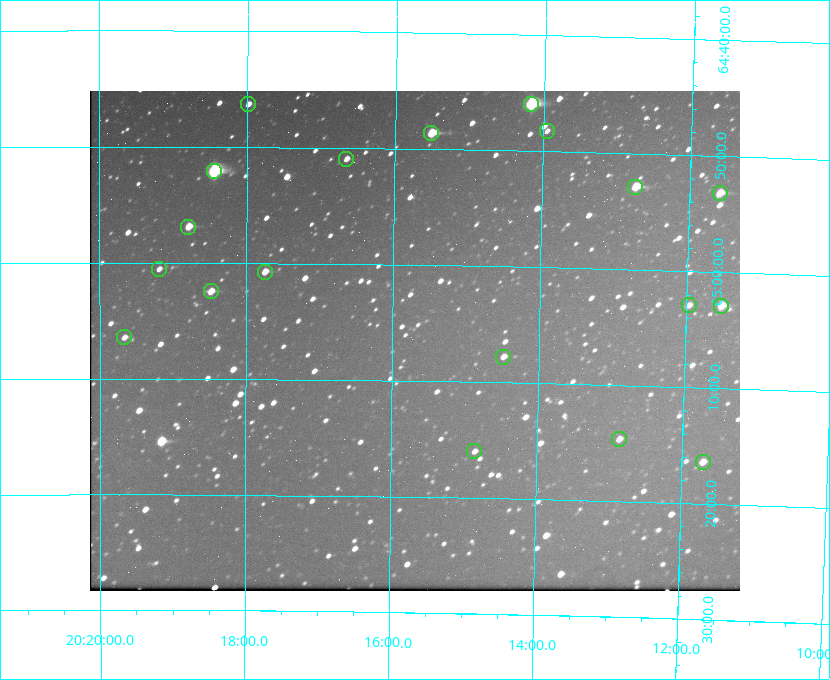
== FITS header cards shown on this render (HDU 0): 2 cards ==
NAXIS1  =                  650 / Width of table row in bytes
NAXIS2  =                  500 / Number of rows in table

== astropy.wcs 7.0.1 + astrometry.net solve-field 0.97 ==
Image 650 x 500 px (HDU 0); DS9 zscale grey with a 90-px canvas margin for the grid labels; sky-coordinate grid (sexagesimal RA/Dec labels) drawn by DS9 from the SOLVED WCS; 19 Tycho-2 reference stars matched to detected sources circled (green)
Header WCS: none
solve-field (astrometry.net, Tycho-2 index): SOLVED blind (the file carries no WCS)
Solved WCS: RA---TAN-SIP/DEC--TAN-SIP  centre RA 20:15:42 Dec +65:07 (303.92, +65.11 deg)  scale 5.18 arcsec/px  FOV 56.1' x 43.1'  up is +179 deg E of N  parity flipped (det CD > 0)
(file carries no celestial WCS; the grid is the blind solution)
Tycho-2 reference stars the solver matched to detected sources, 19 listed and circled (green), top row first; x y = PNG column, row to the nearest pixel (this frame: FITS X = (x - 90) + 1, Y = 500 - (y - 91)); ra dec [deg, ICRS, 3 dp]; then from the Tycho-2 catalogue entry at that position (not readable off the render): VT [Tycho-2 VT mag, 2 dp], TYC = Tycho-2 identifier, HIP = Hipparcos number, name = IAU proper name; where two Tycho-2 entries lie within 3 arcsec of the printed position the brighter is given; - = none
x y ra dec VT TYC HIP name
248 104 304.497 +64.771 11.19 4241-1649-1 - -
531 104 303.544 +64.765 7.36 4240-620-1 99731 -
547 131 303.488 +64.804 11.29 4240-68-1 - -
431 133 303.878 +64.810 8.93 4240-794-1 - -
346 159 304.164 +64.849 10.65 4240-315-1 - -
214 171 304.612 +64.868 7.89 4241-1703-1 100101 -
635 187 303.184 +64.880 9.02 4240-488-1 - -
720 193 302.897 +64.886 9.40 4240-717-1 - -
188 227 304.698 +64.948 10.27 4241-1684-1 - -
159 269 304.798 +65.009 11.15 4241-1628-1 - -
265 272 304.437 +65.012 10.41 4241-1775-1 - -
211 291 304.620 +65.041 10.25 4241-1573-1 - -
689 305 302.992 +65.048 11.44 4240-88-1 - -
721 306 302.882 +65.048 10.25 4240-98-1 - -
124 337 304.916 +65.107 11.17 4241-1518-1 - -
503 357 303.620 +65.129 11.18 4240-34-1 - -
619 439 303.217 +65.244 11.17 4240-236-1 - -
474 451 303.713 +65.266 11.45 4240-564-1 - -
703 462 302.928 +65.273 10.74 4240-760-1 - -